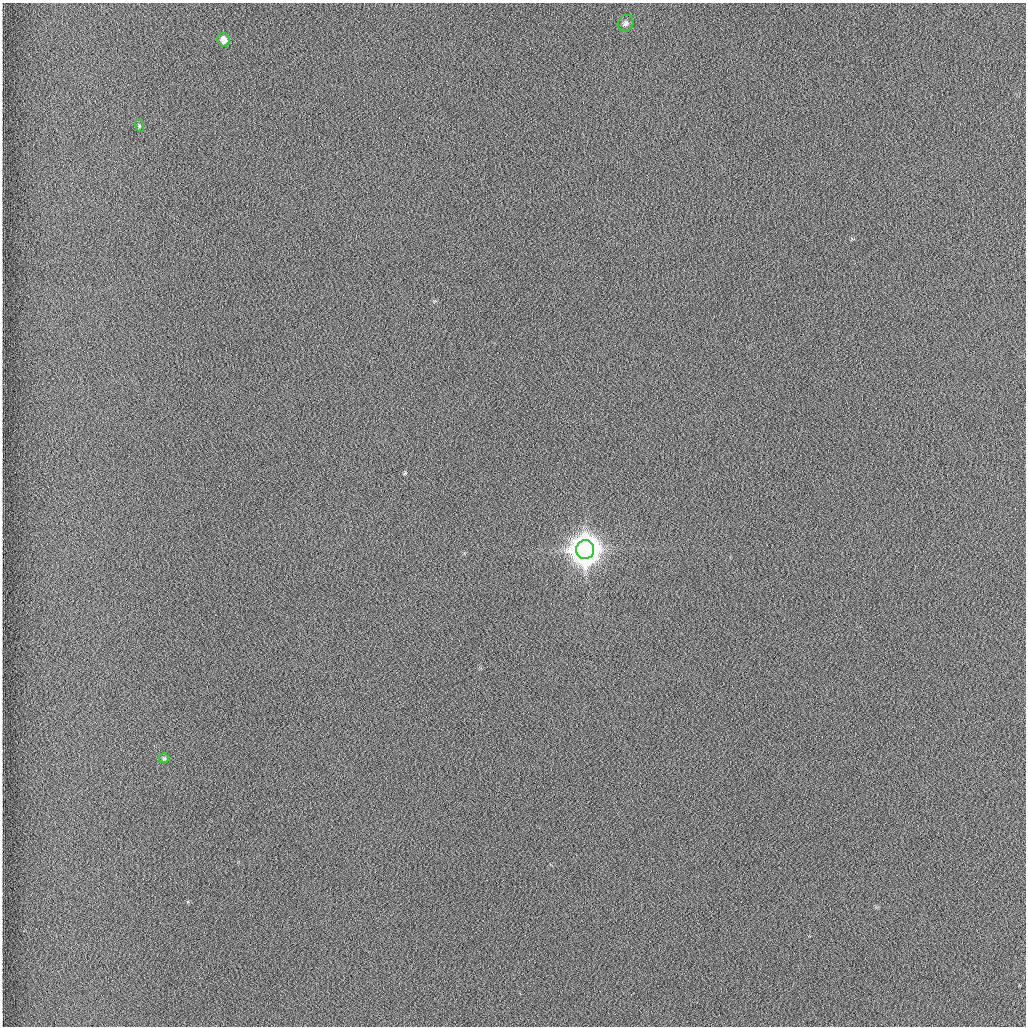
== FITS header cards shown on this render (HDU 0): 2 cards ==
NAXIS1  =                 1024 /fastest changing axis
NAXIS2  =                 1024 /next to fastest changing axis

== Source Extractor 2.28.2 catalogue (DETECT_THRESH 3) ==
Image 1024 x 1024 px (HDU 0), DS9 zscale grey, 1 PNG px = 1 image px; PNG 1028 x 1028 px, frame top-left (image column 1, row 1024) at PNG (2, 3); each listed source drawn as its Kron ellipse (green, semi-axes under 4 px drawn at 4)
Background 1260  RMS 5.9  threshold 17.7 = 3 sigma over >= 5 px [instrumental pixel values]
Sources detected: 5; all 5 listed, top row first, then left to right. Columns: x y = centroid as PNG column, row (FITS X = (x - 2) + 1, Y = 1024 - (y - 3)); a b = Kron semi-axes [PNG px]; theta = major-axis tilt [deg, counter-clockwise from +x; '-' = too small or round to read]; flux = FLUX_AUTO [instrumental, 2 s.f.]
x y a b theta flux
626 23 8 7 - 1.4e+03
223 40 7 6 - 3.7e+03
139 126 6 4 -73 5.1e+02
585 550 9 9 - 1.0e+06
164 758 5 5 - 5.4e+02